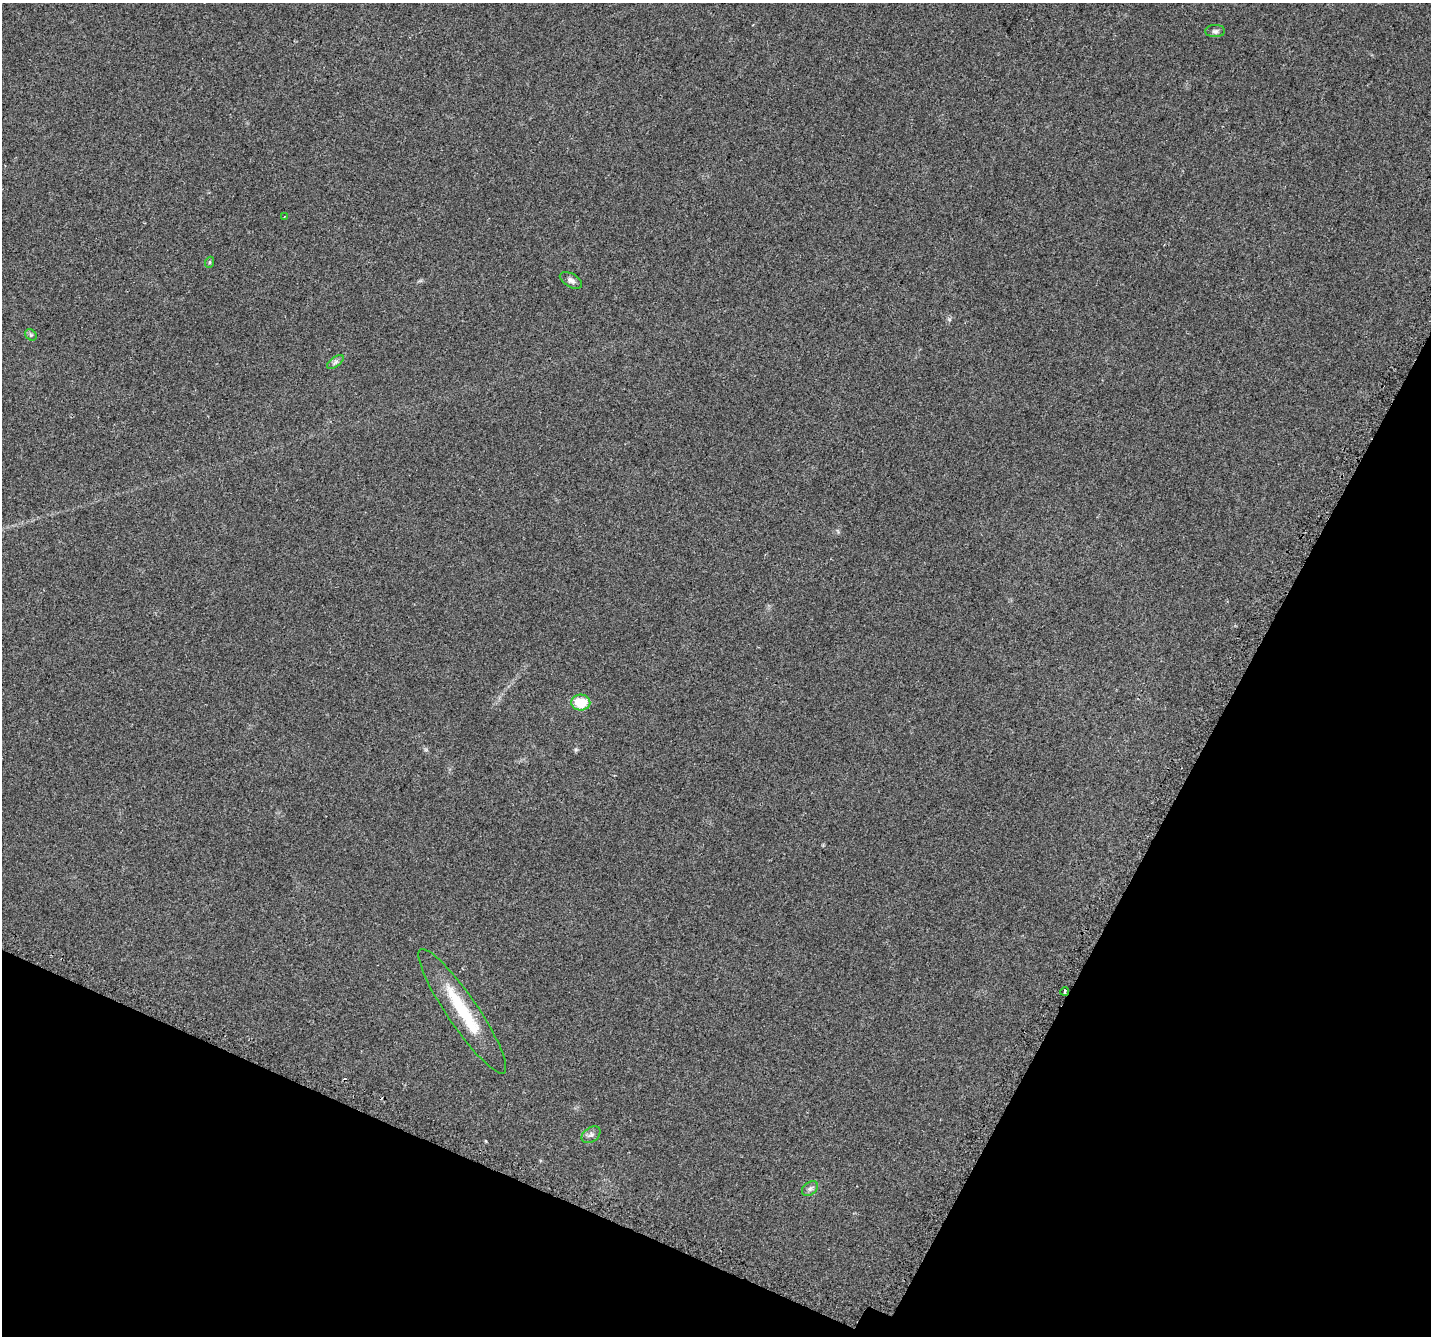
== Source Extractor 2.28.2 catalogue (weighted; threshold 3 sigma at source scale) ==
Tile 15 of 4 x 4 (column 3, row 4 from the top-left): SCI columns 2896-4324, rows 334-1667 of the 5852 x 5960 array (HDU 1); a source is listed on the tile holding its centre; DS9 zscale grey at full resolution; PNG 1433 x 1338 px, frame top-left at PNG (2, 3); each listed source drawn as its Kron ellipse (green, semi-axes under 4 px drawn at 4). Shown black and unused: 23% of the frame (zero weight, under 2 of 3 exposures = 3% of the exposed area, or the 3 px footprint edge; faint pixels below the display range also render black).
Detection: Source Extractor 2.28.2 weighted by HDU 2 'WHT'; one run over the whole footprint, this tile lists its part. Background 0.0996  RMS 0.0087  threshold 0.0393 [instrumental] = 3 sigma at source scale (4.5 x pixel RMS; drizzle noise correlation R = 1.50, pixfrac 1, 0.0396/0.0396 arcsec/px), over >= 5 px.
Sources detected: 13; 1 inside a brighter object's white glare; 1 cosmic-ray / hot-pixel residue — neither listed nor drawn; the other 11 listed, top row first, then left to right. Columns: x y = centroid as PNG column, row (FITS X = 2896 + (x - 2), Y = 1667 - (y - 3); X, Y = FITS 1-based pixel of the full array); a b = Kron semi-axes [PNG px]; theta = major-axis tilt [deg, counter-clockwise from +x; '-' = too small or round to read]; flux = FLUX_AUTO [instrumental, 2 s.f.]
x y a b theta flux
1215 31 10 6 0 2.4
284 216 3 2 - 0.8
210 262 6 3 71 0.95
571 280 12 6 -30 3.2
31 335 6 5 - 1.4
335 362 10 5 36 2.5
581 702 9 8 - 21
1065 991 4 3 - 8.6
462 1011 74 15 -56 47
591 1135 10 7 36 2.8
810 1189 9 6 38 2.5
Overlapping masked pixels (flux is a lower limit): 1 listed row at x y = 1065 991